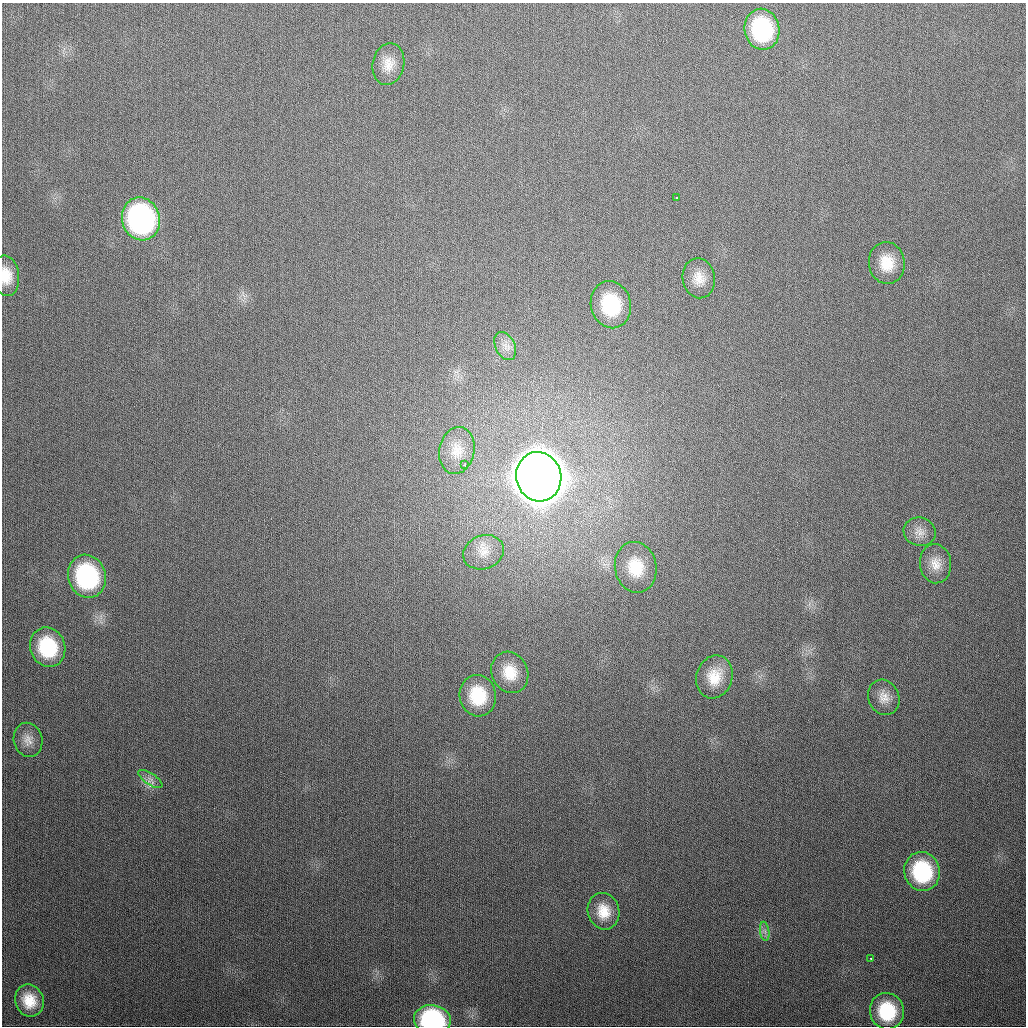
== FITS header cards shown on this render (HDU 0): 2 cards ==
NAXIS1  =                 1024
NAXIS2  =                 1024

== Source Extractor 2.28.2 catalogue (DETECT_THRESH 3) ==
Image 1024 x 1024 px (HDU 0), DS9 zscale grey, 1 PNG px = 1 image px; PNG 1028 x 1028 px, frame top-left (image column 1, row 1024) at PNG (2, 3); each listed source drawn as its Kron ellipse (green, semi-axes under 4 px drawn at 4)
Background 328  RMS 13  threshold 38.1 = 3 sigma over >= 5 px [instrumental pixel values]
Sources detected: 31; all 31 listed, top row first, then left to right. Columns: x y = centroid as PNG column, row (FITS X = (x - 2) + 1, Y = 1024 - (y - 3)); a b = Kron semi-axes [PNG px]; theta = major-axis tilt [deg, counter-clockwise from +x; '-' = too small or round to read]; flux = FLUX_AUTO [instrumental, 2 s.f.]
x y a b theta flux
762 29 20 17 -80 8.0e+04
388 64 21 16 78 1.4e+04
677 198 3 3 - 1.9e+03
141 219 22 19 -73 2.1e+05
887 263 21 18 -82 2.2e+04
6 276 20 13 -83 1.7e+04
699 278 20 16 -81 1.3e+04
611 305 24 20 -75 5.8e+04
505 346 15 9 -63 7.4e+03
457 450 24 17 79 1.7e+04
465 465 3 3 - 3.2e+03
539 477 25 22 -74 5.4e+06
920 532 16 14 -19 8.7e+03
483 552 21 16 21 1.6e+04
936 564 19 15 -84 1.3e+04
636 567 25 20 -80 3.3e+04
87 576 22 19 -72 1.2e+05
48 647 20 17 -71 5.5e+04
510 672 21 18 -66 2.2e+04
714 677 22 18 73 2.1e+04
478 696 21 18 -79 3.8e+04
884 697 18 15 -68 1.1e+04
28 740 17 14 -77 9.1e+03
150 779 14 5 -33 4.9e+03
922 871 20 17 -75 6.9e+04
604 911 18 16 -76 1.8e+04
765 931 9 4 -81 3.0e+03
871 958 3 2 - 3.5e+03
29 1001 16 14 -70 2.0e+04
887 1011 18 17 - 4.7e+04
432 1020 18 15 -8 1.2e+05
At the frame edge (FLAGS 8, measured only in part): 2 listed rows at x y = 6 276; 432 1020